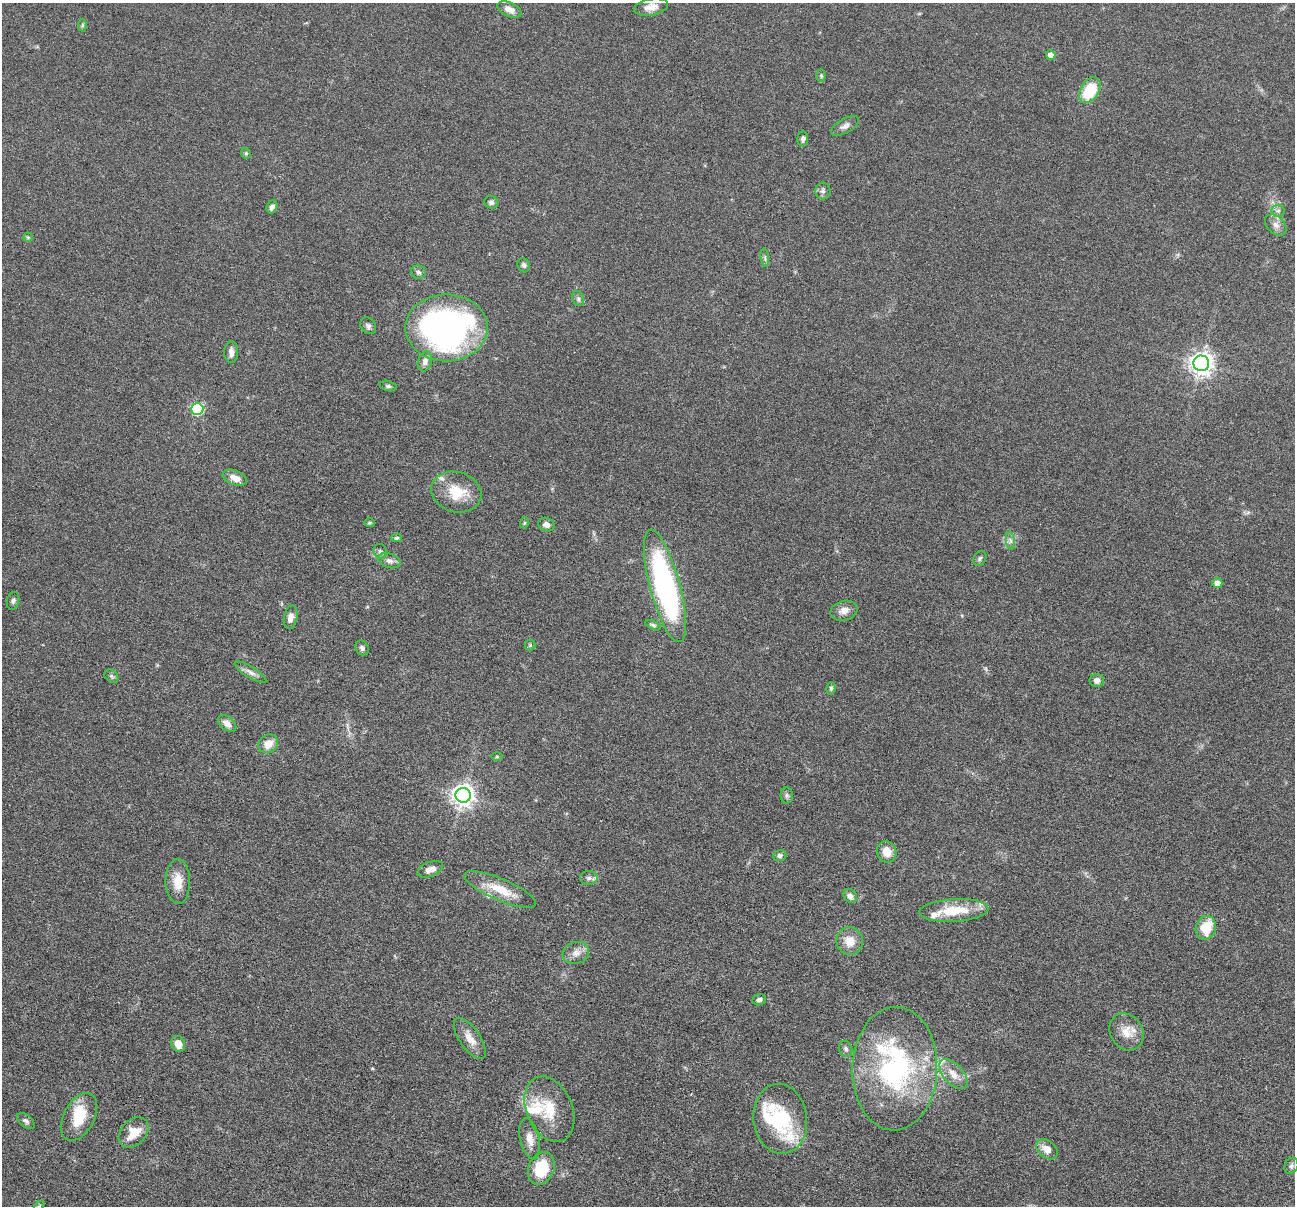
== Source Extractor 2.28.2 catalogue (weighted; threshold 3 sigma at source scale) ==
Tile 7 of 4 x 4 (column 3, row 2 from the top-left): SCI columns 2590-3882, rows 2660-3863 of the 5180 x 5196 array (HDU 1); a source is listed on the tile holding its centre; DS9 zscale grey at full resolution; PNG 1297 x 1208 px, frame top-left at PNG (2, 3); each listed source drawn as its Kron ellipse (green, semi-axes under 4 px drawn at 4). Nothing masked; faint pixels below the display range render black.
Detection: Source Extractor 2.28.2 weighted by HDU 2 'WHT'; one run over the whole footprint, this tile lists its part. Background 0.0365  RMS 0.0033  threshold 0.0134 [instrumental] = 3 sigma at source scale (4.09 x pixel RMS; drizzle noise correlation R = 1.36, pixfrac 0.8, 0.05/0.05 arcsec/px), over >= 5 px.
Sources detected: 93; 1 too faint to see at this stretch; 1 inside a brighter object's white glare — neither listed nor drawn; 10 inside a brighter listed object's ellipse — not listed separately; the other 81 listed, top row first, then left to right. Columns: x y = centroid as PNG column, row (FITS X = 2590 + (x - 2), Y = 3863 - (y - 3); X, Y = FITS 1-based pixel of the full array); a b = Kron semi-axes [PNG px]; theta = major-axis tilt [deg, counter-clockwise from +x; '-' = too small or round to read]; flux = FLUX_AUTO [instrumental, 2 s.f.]
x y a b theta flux
651 7 17 8 10 2.8
509 9 13 7 -25 2.1
82 25 6 4 88 0.45
1051 55 5 4 - 3.2
821 76 6 5 - 0.43
1090 90 14 9 59 12
845 126 16 7 29 1.5
803 139 8 5 89 0.95
246 153 5 4 - 0.42
823 191 8 7 - 1
491 202 7 6 - 0.9
272 207 7 5 70 1.2
1278 211 6 6 - 0.81
1276 225 12 8 -43 1.8
28 237 5 4 - 0.39
765 257 9 3 -85 0.59
524 265 7 6 - 0.78
418 272 7 6 - 0.83
578 299 8 5 -70 0.79
368 326 9 7 -52 0.96
446 328 41 33 1 110
231 352 11 7 90 1.6
425 361 10 7 74 1.5
1201 363 8 8 - 210
388 386 8 5 -14 0.66
197 409 6 6 - 34
235 478 13 7 -22 2.8
456 492 25 20 -15 8.4
369 523 5 4 - 0.41
524 523 5 3 - 0.35
546 525 8 6 -23 1.5
396 538 5 4 - 0.52
1010 541 9 4 -82 0.87
380 551 7 6 - 0.84
980 558 8 6 58 0.68
389 561 11 7 -19 1.5
1217 583 5 5 - 2.5
665 586 58 15 -75 77
13 601 9 6 76 0.81
844 611 14 9 15 2.3
291 617 12 6 79 2.3
653 625 8 4 -24 0.58
530 645 5 5 - 0.46
362 648 8 6 -53 0.91
250 672 18 5 -31 1.6
111 676 7 5 -36 0.69
1097 680 7 6 - 1.2
831 688 6 4 74 0.55
227 724 10 6 -42 2.2
268 744 10 8 38 3.5
497 757 6 4 0 0.34
463 795 7 7 - 210
787 795 8 6 -90 0.76
887 852 11 9 -70 3.6
780 856 6 5 - 0.9
430 869 13 7 21 2.3
589 878 9 7 2 1.1
178 881 22 12 -88 4.8
500 889 39 10 -23 7.1
850 896 7 6 - 1.7
954 910 35 11 4 11
1206 928 12 10 73 8.6
850 941 14 13 - 4.3
576 953 13 11 18 2.4
759 1000 7 5 14 1
1127 1032 19 16 -56 4.7
470 1038 24 10 -55 3.6
178 1044 8 6 -67 3.1
846 1049 8 6 -68 0.82
895 1069 62 42 88 53
953 1074 18 9 -49 3.5
549 1109 34 23 -66 10
79 1117 26 15 62 8.6
780 1119 35 27 -83 19
26 1121 10 6 -38 0.93
134 1132 17 12 46 5.4
530 1139 21 9 -77 3.2
1047 1149 12 8 -39 3.2
1291 1166 8 6 65 0.96
541 1168 17 13 67 11
39 1206 6 4 45 0.43
Isophote crosses this tile's border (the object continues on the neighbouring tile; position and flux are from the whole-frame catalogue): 1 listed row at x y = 39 1206